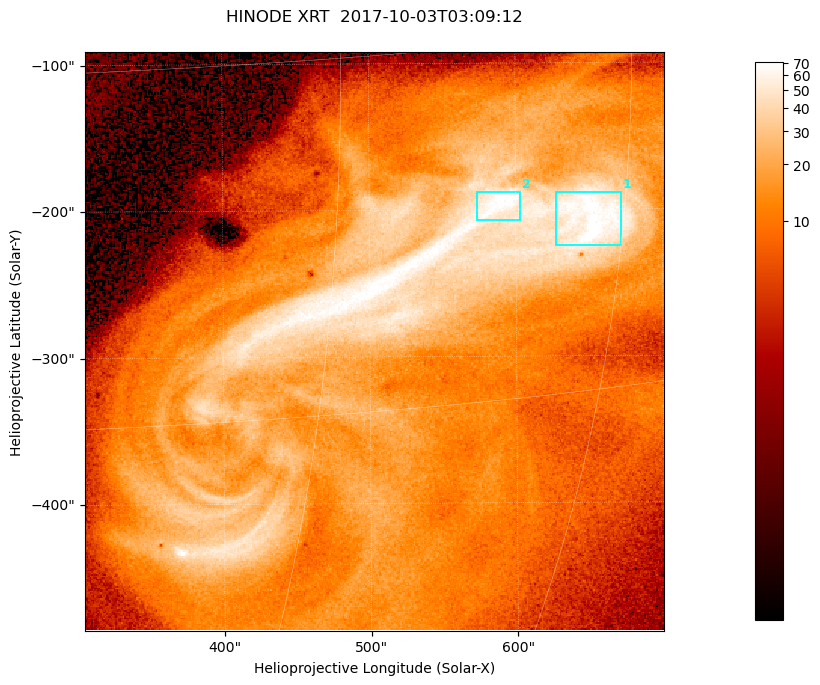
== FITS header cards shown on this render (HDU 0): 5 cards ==
TELESCOP= 'HINODE  '           /
INSTRUME= 'XRT     '           /
DATE_OBS= '2017-10-03T03:09:12.692' /
CTYPE1  = 'Solar-X '           /
CTYPE2  = 'Solar-Y '           /

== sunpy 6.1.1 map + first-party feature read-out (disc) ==
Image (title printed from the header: HINODE XRT  2017-10-03T03:09:12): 384 x 384 px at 1.03 arcsec/px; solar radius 958 arcsec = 932 px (partial field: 5.4% of the solar disc is inside the frame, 100% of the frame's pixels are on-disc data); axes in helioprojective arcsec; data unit not stated in the header (colour bar unlabelled)
Orientation: roll -0.357 deg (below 1 deg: not rotated)
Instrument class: DISC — disc imager (sunpy class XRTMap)
Bright regions (active regions / flare kernels): reference = the on-disc median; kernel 3 px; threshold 5 sigma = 49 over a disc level ~11.8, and >= 1.15x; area >= 147 px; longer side >= 5 px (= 5.1 arcsec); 2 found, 2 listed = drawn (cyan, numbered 1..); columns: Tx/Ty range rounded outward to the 5 arcsec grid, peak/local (2 s.f.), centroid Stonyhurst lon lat
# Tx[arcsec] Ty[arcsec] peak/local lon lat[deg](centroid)
1 625..675 -225..-185 6.5 +43 -7
2 570..605 -210..-185 6.6 +38 -7